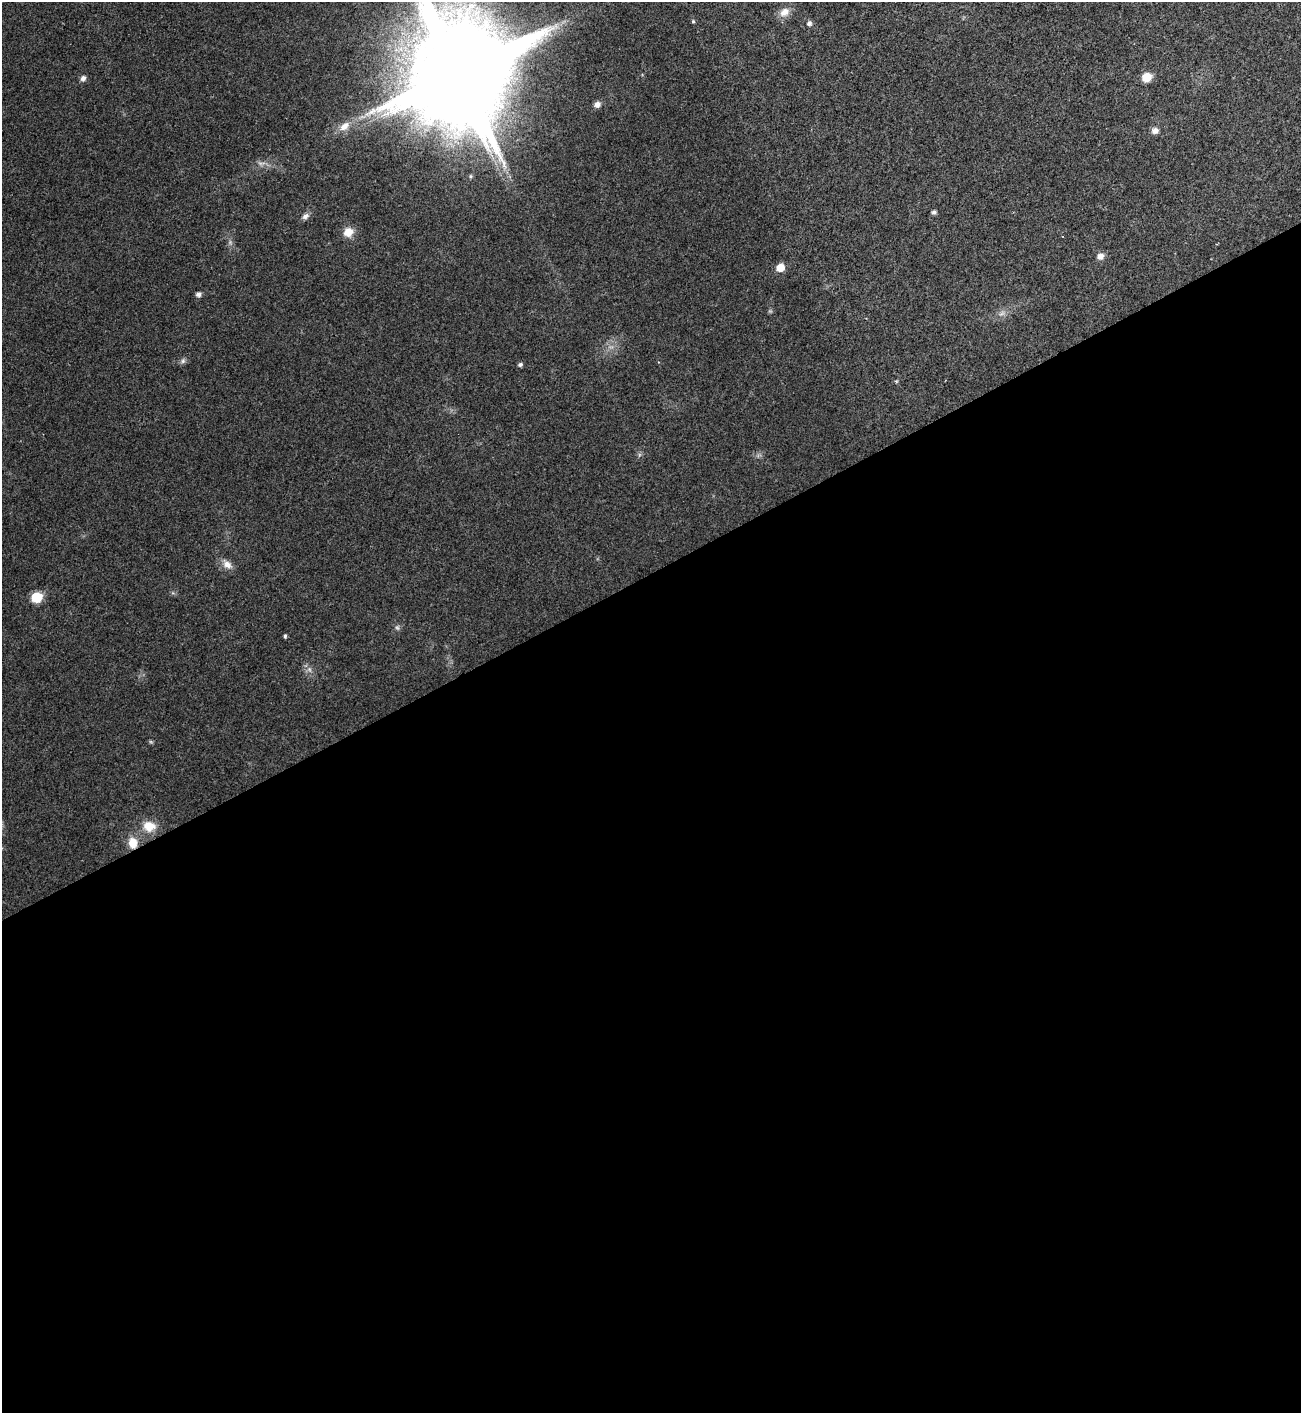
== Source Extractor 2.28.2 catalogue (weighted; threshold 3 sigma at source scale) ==
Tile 15 of 4 x 4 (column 3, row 4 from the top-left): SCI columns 2752-4050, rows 3-1413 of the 5633 x 5646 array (HDU 1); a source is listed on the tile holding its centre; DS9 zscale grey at full resolution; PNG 1303 x 1415 px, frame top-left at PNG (2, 2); no overlay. Shown black and unused: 60% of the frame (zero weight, under 2 of 3 exposures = <1% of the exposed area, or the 3 px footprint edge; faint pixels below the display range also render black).
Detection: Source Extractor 2.28.2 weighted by HDU 2 'WHT'; one run over the whole footprint, this tile lists its part. Background 0.0477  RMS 0.0075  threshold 0.0339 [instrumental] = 3 sigma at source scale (4.5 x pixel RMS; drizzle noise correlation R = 1.50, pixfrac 1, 0.05/0.05 arcsec/px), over >= 5 px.
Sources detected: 31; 5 too faint to see at this stretch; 1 inside a brighter object's white glare — not listed; the other 25 listed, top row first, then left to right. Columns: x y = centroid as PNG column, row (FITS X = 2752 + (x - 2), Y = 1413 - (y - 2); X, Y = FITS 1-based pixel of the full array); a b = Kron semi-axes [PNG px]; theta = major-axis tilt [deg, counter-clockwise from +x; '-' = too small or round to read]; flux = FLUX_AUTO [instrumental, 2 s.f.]
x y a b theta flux
784 12 15 10 38 7
693 21 5 4 - 0.96
809 23 6 6 - 2.3
460 72 32 28 -70 21000
1147 77 8 7 - 15
83 78 6 5 - 3.4
597 104 8 7 - 3.7
344 126 17 10 39 8
1155 131 8 7 - 3.8
471 176 6 4 90 0.93
934 212 5 4 - 2.2
305 216 9 7 41 3.2
348 232 11 10 - 9.1
1100 256 7 7 - 5.2
780 267 7 6 - 10
199 294 5 5 - 3
1002 313 9 6 29 2.9
183 361 8 6 87 2
520 364 6 5 - 1.6
227 564 15 10 -38 6.2
37 597 7 7 - 30
285 636 4 3 - 1.3
151 742 6 4 -18 1
149 826 15 12 -6 13
133 843 13 10 -81 11
Overlapping masked pixels (flux is a lower limit): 1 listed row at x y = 133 843
Isophote crosses this tile's border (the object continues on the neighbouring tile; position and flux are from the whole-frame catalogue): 1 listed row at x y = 460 72